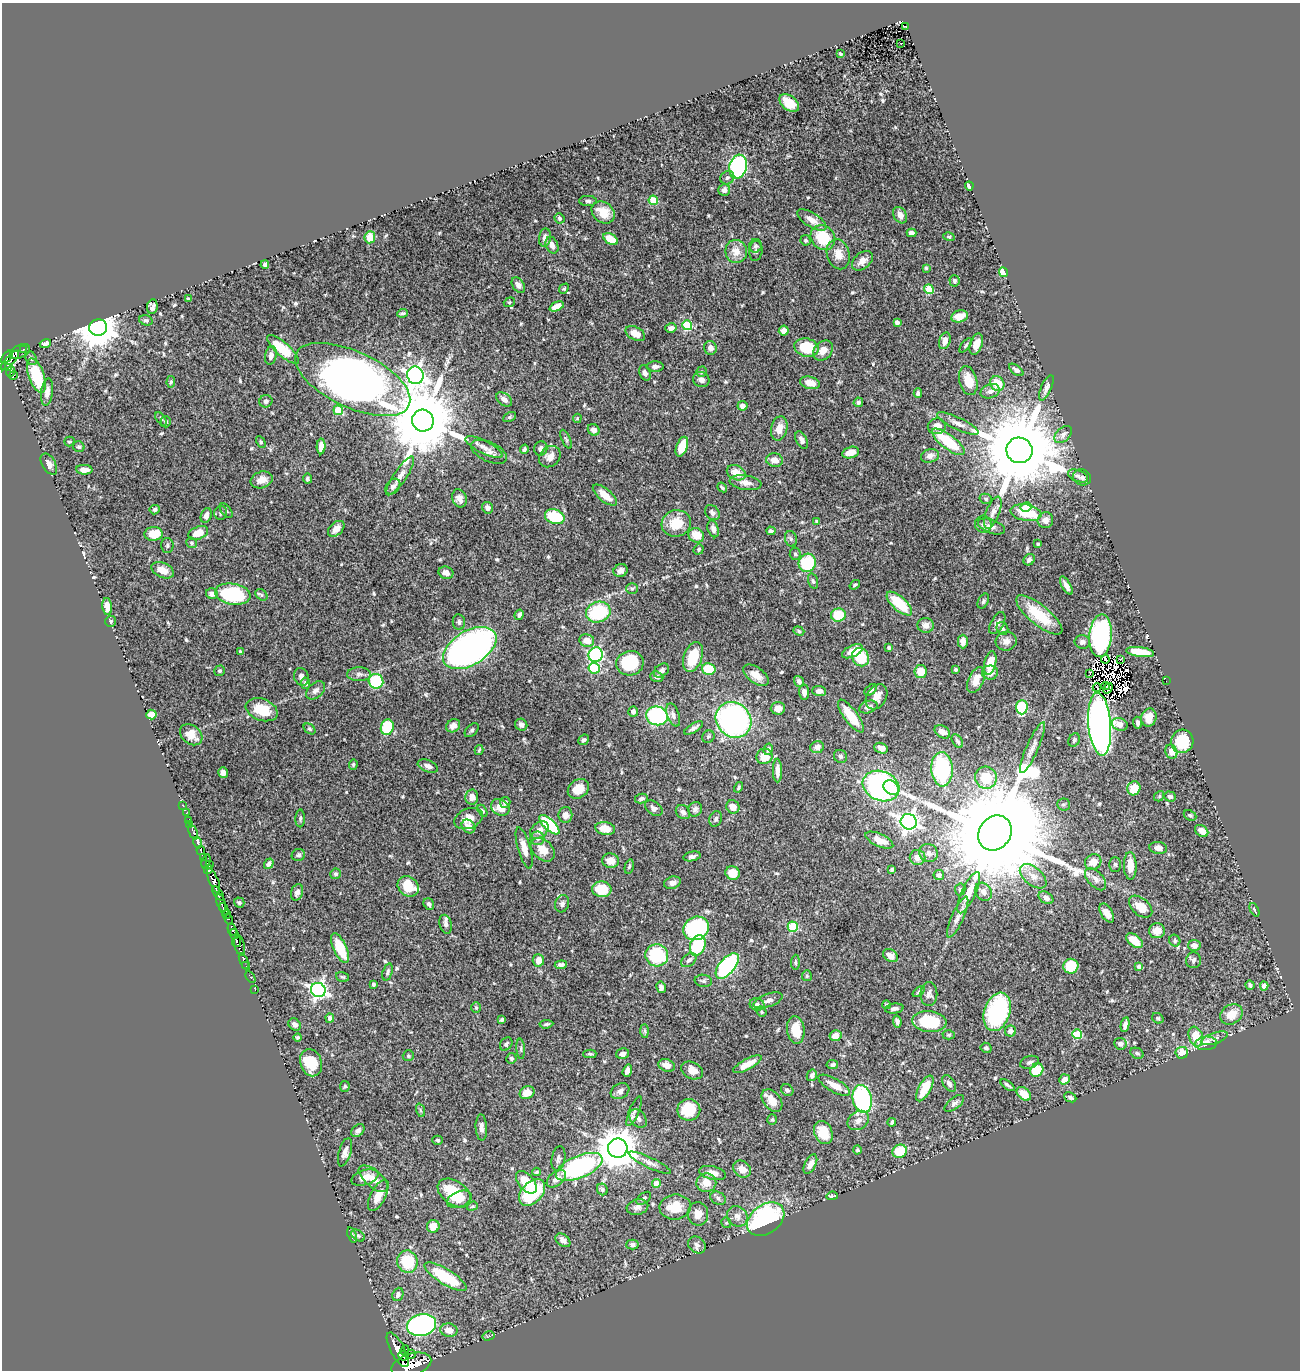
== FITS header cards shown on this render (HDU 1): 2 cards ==
NAXIS1  =                 1298
NAXIS2  =                 1368

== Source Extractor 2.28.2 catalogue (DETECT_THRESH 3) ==
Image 1298 x 1368 px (HDU 1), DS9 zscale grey, 1 PNG px = 1 image px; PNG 1302 x 1372 px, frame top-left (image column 1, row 1368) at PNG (2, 3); each listed source drawn as its Kron ellipse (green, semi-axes under 4 px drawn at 4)
Background 0.961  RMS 0.016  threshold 0.0491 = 3 sigma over >= 5 px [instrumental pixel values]
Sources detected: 603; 8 with non-positive FLUX_AUTO (blend fragments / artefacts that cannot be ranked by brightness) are neither listed nor drawn; of the other 595, the 500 brightest by FLUX_AUTO listed and drawn (95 fainter detections omitted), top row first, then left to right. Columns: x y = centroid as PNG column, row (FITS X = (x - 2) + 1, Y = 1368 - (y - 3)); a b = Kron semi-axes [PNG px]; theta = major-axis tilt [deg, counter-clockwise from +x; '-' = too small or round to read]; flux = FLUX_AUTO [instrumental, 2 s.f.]
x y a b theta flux
906 26 3 2 - 7.9
901 43 3 2 - 4.6
841 54 3 3 - 1.6
789 103 11 7 -40 19
738 167 12 8 76 210
727 178 7 6 - 2.7
969 186 4 3 - 9.9
724 190 6 6 - 4.7
653 200 5 4 - 41
588 201 9 5 0 2.6
603 212 12 10 -37 22
900 215 9 6 -59 7.5
559 218 5 5 - 3.2
812 220 17 7 -32 11
911 233 5 4 - 4.4
370 237 6 5 - 19
949 237 6 4 -16 1.7
545 238 9 6 81 5.6
823 238 13 11 -48 44
611 239 8 5 -33 23
806 240 5 5 - 2.1
552 245 9 6 -66 5.2
755 246 7 6 - 2.8
736 251 12 10 -73 13
756 251 10 6 85 3.3
838 254 15 11 -74 12
862 261 12 8 40 7.7
265 265 4 4 - 3.2
926 268 4 4 - 1.7
1003 272 5 4 - 20
955 281 6 5 - 2.6
518 285 8 5 -55 5.1
564 289 5 4 - 1.5
929 289 5 4 - 45
188 299 4 3 - 1.6
509 302 6 4 21 1.5
557 306 7 4 25 11
152 307 7 5 82 4.6
402 313 5 3 - 2.1
959 316 8 6 13 11
146 320 7 5 -15 2.4
897 322 4 4 - 6.2
687 325 5 5 - 69
98 328 9 8 - 3000
671 328 6 4 13 5.5
784 331 5 5 - 7.9
635 334 10 6 -28 13
945 341 9 5 74 8.3
45 343 6 4 20 3.4
976 344 11 6 71 11
966 345 8 3 51 1.6
806 347 12 9 -11 41
710 348 7 6 - 6.2
23 349 3 3 - 21
283 349 20 7 -41 44
823 350 11 8 46 9.7
20 351 11 6 25 80
271 355 9 5 79 5.9
7 357 7 4 51 430
31 358 7 5 -66 2.9
10 360 13 4 47 350
655 366 8 5 2 3.9
8 368 3 3 - 98
1016 370 8 4 -38 3.7
11 372 5 3 - 95
701 372 5 5 - 2.1
645 373 8 5 -69 4.4
13 375 4 3 - 40
415 375 9 8 - 540
36 376 18 7 -71 53
353 379 62 28 -25 1600
701 380 8 7 - 4.4
968 381 15 9 -76 20
171 382 6 4 85 1.8
810 383 10 6 -13 12
997 383 8 7 - 23
1046 388 13 5 65 4.5
990 391 10 7 18 5.3
47 392 14 6 82 6.5
918 393 4 4 - 2.8
504 399 9 6 -37 5.9
266 401 6 6 - 3.6
858 402 5 4 - 2.2
743 406 5 4 - 6.3
338 410 5 4 - 32
509 417 7 4 27 2
577 418 4 4 - 1.5
161 419 8 4 -54 1.9
423 421 11 11 - 13000
166 422 5 5 - 2.1
958 423 23 6 -25 7.6
937 426 9 8 - 9.2
779 428 12 8 78 12
594 430 6 5 - 5.1
1063 435 10 6 44 5.2
566 439 10 4 -64 2.4
802 440 9 5 -63 4.3
69 442 5 5 - 1.9
261 442 6 4 -62 1.6
948 442 20 7 -37 56
321 446 8 4 89 9
79 447 6 5 - 2.3
484 447 20 6 -26 8.1
682 447 10 5 71 26
541 448 7 6 - 3.7
524 449 4 4 - 3
1019 450 13 12 - 19000
489 452 19 10 -25 8.4
851 452 9 5 15 13
930 456 9 6 16 6
550 457 12 9 44 9.2
775 460 8 7 - 9.6
49 464 11 6 -60 5.7
84 470 8 5 -2 8.3
736 473 10 7 -26 14
400 476 23 6 56 9.8
1078 476 10 5 -23 4.2
1082 477 9 8 - 3.3
307 479 5 4 - 2.5
262 480 11 8 19 9.5
745 483 16 7 -8 8
393 487 9 6 48 4.3
722 487 5 4 - 2.6
605 495 15 6 -39 15
459 498 9 7 -68 7.2
986 499 6 5 - 1.9
1026 507 6 4 11 6.5
487 508 6 5 - 5.5
155 510 5 4 - 2.9
226 511 8 5 -52 1.8
221 513 7 6 - 2.9
712 513 8 6 -49 4.1
993 513 17 6 69 6.9
1026 513 15 8 -11 38
206 515 7 5 72 6.1
555 517 10 7 -18 51
1045 520 8 7 - 6.3
817 521 4 4 - 2.6
676 523 15 13 15 25
983 524 8 8 - 4.9
992 526 14 7 -20 7.1
336 529 9 6 42 9.7
713 529 8 5 -72 5.2
771 531 5 4 - 3.1
198 533 10 6 22 15
154 534 9 7 4 23
696 535 8 7 - 17
791 539 8 6 -74 2.6
191 543 5 5 - 1.9
1038 544 3 3 - 1.6
167 545 7 6 - 2.8
699 549 5 4 - 2
795 554 6 5 - 2.2
1029 560 6 5 - 3.8
807 563 9 8 - 59
163 570 12 7 -25 12
621 571 7 6 - 4.9
446 573 7 6 - 5.2
813 581 8 5 -74 2.1
855 585 5 3 - 1.7
1066 586 10 4 -61 6.4
632 589 6 5 - 2
212 594 6 5 - 5.2
233 594 18 10 -9 96
261 595 6 5 - 2
983 601 8 5 61 2.2
899 604 16 7 -42 37
107 607 8 5 -83 11
598 612 12 10 19 70
519 615 5 4 - 3.9
838 615 7 6 - 32
1039 615 28 10 -39 44
111 621 5 5 - 2
459 622 7 6 - 3
997 623 12 6 61 5.3
925 625 8 7 - 5.6
1002 628 7 5 -67 2.8
799 631 6 4 -20 1.8
1101 636 21 11 85 200
587 640 7 6 - 12
963 641 7 5 -90 7.9
1006 641 10 9 - 6.8
1082 642 7 6 - 4.4
470 648 29 17 31 450
889 648 4 3 - 1.8
852 651 11 5 25 12
240 652 4 3 - 2.1
1140 652 14 5 -8 36
596 655 7 7 - 140
693 657 15 9 70 38
860 657 9 8 - 34
1105 659 4 2 - 4.4
1120 659 3 2 - 1.9
630 663 14 12 13 62
990 663 12 6 78 20
594 668 5 5 - 65
709 669 7 5 -13 36
956 669 4 4 - 1.9
219 671 5 5 - 2
661 671 8 6 38 3.9
921 672 7 6 - 21
990 673 8 7 - 7.3
1090 673 3 2 - 2
359 674 12 7 -1 5
756 675 15 7 -36 12
301 677 9 7 -70 4.8
657 677 6 5 - 3.8
976 680 13 7 66 15
376 681 7 7 - 83
799 681 6 4 -52 3
1166 681 2 2 - 52
306 683 5 4 - 2.9
1106 686 4 2 - 1.9
1097 688 4 2 - 2.4
1108 688 6 2 55 1.7
316 690 11 7 42 5.2
871 690 7 4 38 2.6
819 691 7 5 -2 5.3
804 692 8 5 -85 4.7
877 697 13 9 59 9.6
868 707 9 6 18 5
1022 707 7 5 88 65
778 708 7 6 - 8.6
262 710 16 11 -20 31
633 711 5 5 - 5.5
151 714 5 5 - 12
673 715 12 6 -71 4.5
657 716 11 9 -16 170
851 716 20 6 -53 30
1149 718 9 7 76 15
733 720 19 17 -46 300
1137 723 6 4 -85 2.8
1100 724 31 11 -85 670
1120 724 8 6 -17 8.9
521 725 6 6 - 4
453 726 7 6 - 6.6
387 727 8 6 76 46
694 728 10 4 31 4.2
309 729 6 4 -40 1.8
472 730 8 5 46 2.3
942 732 8 6 -32 6.1
191 735 12 9 -39 13
708 737 6 5 - 2.3
584 740 6 4 42 2.5
1074 740 7 5 64 2.4
957 741 7 4 -57 2.2
1182 741 11 11 - 39
817 747 7 6 - 6.1
881 748 7 5 -23 7.3
1032 748 27 6 66 11
768 749 6 4 76 2.9
479 750 5 3 - 1.6
1171 752 7 6 - 11
764 756 8 7 - 17
841 756 7 6 - 2.9
353 764 5 4 - 1.6
428 766 10 5 -21 5.3
942 769 17 10 -87 95
777 770 12 4 -90 7.4
223 773 5 4 - 4.6
986 778 11 10 - 28
881 786 19 14 -23 230
739 787 5 3 - 1.8
891 788 8 6 -38 32
1134 788 7 6 - 21
578 789 11 9 36 14
1159 796 5 4 - 1.7
1170 796 6 5 - 2.6
472 797 7 6 - 7
641 799 6 4 11 3.3
505 802 5 5 - 3.3
1063 804 6 6 - 2.4
182 805 2 2 - 3.7
500 807 10 7 -33 15
733 807 7 6 - 8.1
654 808 10 6 -37 5.1
695 809 7 6 - 3.9
482 811 6 4 -58 2.1
683 812 8 6 -44 4.4
186 813 2 2 - 6.7
565 815 8 7 - 6.3
1190 815 7 5 -27 2.2
300 818 9 4 89 2.4
468 818 15 10 22 15
716 819 8 6 67 3.2
188 820 2 2 - 5.2
909 822 8 7 - 500
190 825 3 2 - 15
549 825 13 5 -43 77
468 826 7 6 - 9.9
605 828 10 6 -9 16
539 830 10 7 40 9.1
1202 831 7 5 -37 7.5
193 832 7 3 -66 54
995 833 18 16 53 45000
538 838 7 7 - 3.7
879 840 15 6 -24 11
197 842 6 3 -77 140
524 848 21 6 -74 12
1158 848 9 6 -7 6
201 850 5 3 - 120
543 850 14 9 -43 17
929 853 9 8 - 5.7
298 855 7 6 - 2.7
692 856 9 4 11 3.6
918 857 8 7 - 7.4
203 858 3 3 - 170
206 861 7 4 73 390
611 861 8 7 - 9.7
1093 862 8 7 - 11
209 864 3 2 - 55
269 864 6 4 55 3.1
1115 864 7 5 90 2.2
629 866 7 4 76 2.2
1130 866 14 6 -87 14
208 869 5 3 - 67
892 870 4 3 - 2.1
733 873 7 6 - 20
335 874 5 5 - 2.3
939 875 5 5 - 3.4
1033 876 16 9 -40 10
1096 879 13 7 -48 6.6
214 881 13 4 -68 950
672 883 8 6 18 5.9
408 886 11 9 -40 34
602 889 9 8 - 32
960 889 6 5 - 2.2
297 892 8 6 70 4.4
983 892 9 7 -53 6
218 893 8 4 -53 240
969 893 22 7 65 15
1046 898 8 5 -33 5.1
239 902 5 5 - 2.2
221 903 9 3 -71 200
429 904 6 5 - 3.2
562 904 9 7 74 3.2
1141 907 13 8 -41 18
224 910 7 3 -72 250
1255 910 7 3 -65 2.3
1107 913 10 6 -59 9.1
227 915 4 3 - 77
958 917 22 6 66 7.4
228 919 6 4 -57 64
446 924 9 6 -75 4.4
793 927 5 5 - 65
696 928 13 11 27 140
232 929 6 3 -71 300
1157 931 8 7 - 10
234 934 5 4 - 240
1134 941 9 5 -39 20
1175 941 6 5 - 2.3
236 942 5 3 - 230
240 945 10 5 -77 370
1194 945 6 5 - 6.5
698 946 10 7 69 58
340 948 16 6 -64 35
657 955 11 11 - 64
890 956 8 6 -35 7.8
538 960 6 6 - 13
689 960 8 6 40 4
1193 960 8 7 - 3.3
244 962 9 3 -65 54
795 962 7 4 86 1.9
561 965 6 4 6 3.2
246 966 2 2 - 2.5
727 966 15 7 50 160
1071 966 7 7 - 29
1139 967 4 4 - 5.3
387 972 9 4 72 2.9
807 976 5 5 - 2
250 977 6 2 -56 9.2
343 977 7 4 -16 1.9
703 981 9 6 -9 2.6
373 984 3 3 - 1.9
1250 985 4 3 - 2.2
1264 986 4 4 - 7.6
661 987 6 4 -80 4.7
255 990 3 2 - 15
318 990 7 7 - 360
919 992 7 4 38 2.1
929 994 12 8 90 5.4
768 1000 15 6 20 6.1
757 1004 7 6 - 3.4
886 1005 4 4 - 2.3
476 1008 5 4 - 1.8
894 1009 9 5 8 4
761 1012 5 4 - 1.6
997 1012 20 12 71 140
1231 1014 12 9 34 16
330 1018 4 4 - 5
1158 1018 6 5 - 1.8
502 1020 4 3 - 2.2
929 1021 17 10 -6 60
897 1022 6 4 -81 3.2
295 1024 7 5 -41 4.3
546 1024 7 4 6 2
1125 1025 7 4 79 7.1
796 1030 14 8 -83 24
645 1031 7 4 -89 1.9
1010 1031 5 5 - 5.1
1077 1034 5 5 - 55
949 1035 6 4 2 1.6
835 1036 6 5 - 10
1196 1036 10 7 -70 22
298 1037 4 4 - 1.7
1215 1038 14 5 18 4.3
1206 1043 11 7 3 13
506 1044 7 5 52 2.8
1120 1044 6 6 - 5.1
986 1048 6 5 - 2.6
521 1049 10 4 -86 2.5
1137 1053 7 5 -26 2.3
1182 1053 6 6 - 16
590 1054 6 4 -1 2.3
623 1054 6 5 - 4.4
408 1056 5 5 - 1.9
511 1058 5 5 - 2.6
1029 1062 9 6 19 3.4
311 1063 14 10 -71 31
747 1064 16 5 28 14
667 1065 8 6 -19 9.3
832 1065 6 4 11 3.1
692 1070 11 8 -26 11
1037 1070 7 6 - 37
627 1071 6 4 73 5.3
812 1075 6 5 - 3.9
1064 1079 5 5 - 7.3
949 1083 9 6 -54 4.2
834 1085 18 6 -30 14
1008 1085 8 3 -36 2.6
345 1086 5 5 - 1.6
925 1088 14 6 62 27
787 1090 6 5 - 3.2
620 1091 10 7 31 5.3
527 1093 8 6 27 12
1024 1094 8 5 -42 17
1070 1097 6 4 -25 3.2
862 1099 14 9 -77 140
772 1101 13 8 -51 14
954 1103 11 5 37 3.9
420 1110 7 4 -71 1.8
689 1110 11 11 - 38
634 1111 16 5 67 3.7
638 1118 10 7 -50 5.6
772 1120 5 4 - 1.8
858 1120 11 8 34 9.3
892 1122 4 3 - 1.9
481 1128 13 5 -87 5.7
358 1130 7 5 43 3.5
823 1133 12 9 -68 26
437 1140 5 4 - 1.8
618 1148 10 9 - 3500
857 1150 4 4 - 1.8
900 1151 7 6 - 34
345 1152 15 6 74 5.6
558 1158 12 7 79 4.1
650 1163 23 5 -25 6.2
810 1164 10 5 62 7.8
579 1167 25 11 23 190
742 1169 9 7 -38 10
536 1172 4 3 - 1.6
713 1173 13 6 -13 8.9
365 1177 14 7 18 13
373 1179 18 8 -40 11
556 1179 11 7 38 8.5
526 1182 13 7 -49 23
706 1183 10 9 - 14
656 1184 4 4 - 16
602 1189 6 5 - 2.3
532 1192 16 10 46 84
454 1193 19 12 -35 43
378 1195 17 7 63 17
832 1196 6 3 7 2.2
644 1198 8 5 37 3
718 1198 8 6 -31 3.7
459 1199 13 7 23 9.6
472 1206 6 4 20 1.6
637 1207 11 7 15 5
675 1207 16 12 7 26
698 1214 12 10 -87 11
737 1216 11 9 -41 7.7
766 1219 20 14 36 190
726 1223 5 5 - 1.6
433 1226 6 6 - 14
352 1235 8 3 -72 2.3
358 1236 7 5 -36 2.3
563 1240 8 5 -39 5.1
632 1244 6 5 - 3.4
697 1245 9 7 -39 4.1
407 1262 11 10 - 42
445 1277 24 7 -31 60
398 1294 7 5 69 4.6
421 1325 15 10 13 280
449 1330 8 6 -12 9.8
488 1336 6 4 14 1.6
398 1350 19 7 -62 2000
405 1350 5 2 - 220
411 1354 5 3 - 260
403 1356 5 2 - 270
411 1365 20 11 17 3100
At the frame edge (FLAGS 8, measured only in part): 1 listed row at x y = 411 1365
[95 fainter detections neither listed nor drawn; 8 non-positive-flux detections neither listed nor drawn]